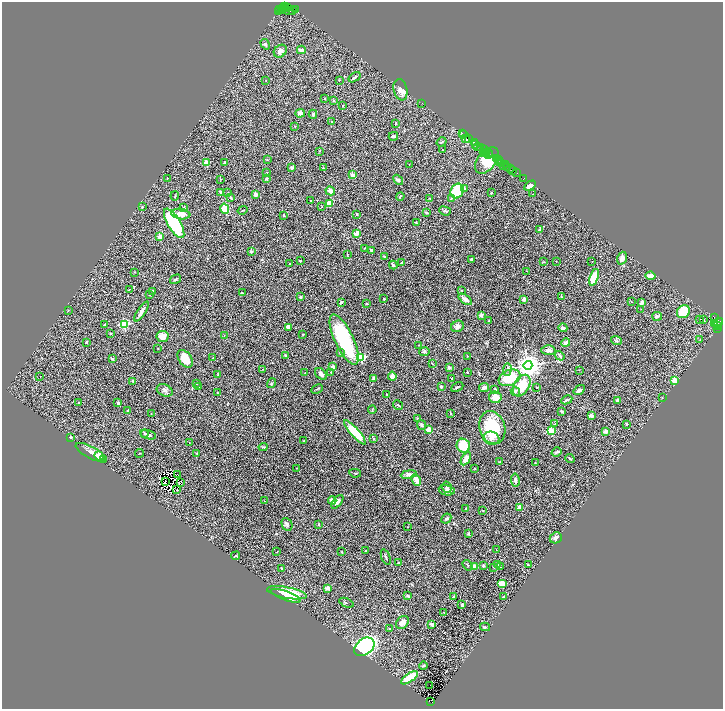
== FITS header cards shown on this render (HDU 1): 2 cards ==
NAXIS1  =                 1441
NAXIS2  =                 1413

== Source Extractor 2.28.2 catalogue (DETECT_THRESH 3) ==
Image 1441 x 1413 px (HDU 1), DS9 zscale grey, zoomed out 1/2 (1 PNG px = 2 x 2 image px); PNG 725 x 711 px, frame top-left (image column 1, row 1413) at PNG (2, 2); each listed source drawn as its Kron ellipse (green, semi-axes under 4 px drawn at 4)
Background 3.15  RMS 0.066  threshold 0.199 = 3 sigma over >= 5 px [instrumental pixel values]
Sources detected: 354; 51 cannot appear on this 1/2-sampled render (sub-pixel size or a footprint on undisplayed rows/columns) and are neither listed nor drawn; the other 303 listed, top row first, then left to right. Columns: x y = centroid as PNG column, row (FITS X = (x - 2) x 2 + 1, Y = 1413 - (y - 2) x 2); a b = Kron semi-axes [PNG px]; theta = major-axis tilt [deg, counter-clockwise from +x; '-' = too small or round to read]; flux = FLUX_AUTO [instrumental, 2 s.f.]
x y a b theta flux
285 7 3 2 - 330
287 7 2 1 - 140
279 9 3 2 - 230
284 9 2 1 - 500
281 10 3 2 - 470
287 10 7 3 -23 1300
292 10 3 1 - 160
295 10 2 1 - 230
278 12 3 3 - 490
265 44 5 4 - 29
301 50 4 4 - 53
280 51 7 5 44 52
355 77 6 2 34 23
266 80 2 1 - 3.8
339 80 3 2 - 4.9
400 90 11 7 -78 62
325 98 2 2 - 8.3
334 101 2 2 - 29
422 103 2 1 - 100
343 105 2 2 - 6.6
300 113 5 4 - 61
313 114 4 3 - 19
332 121 2 2 - 11
396 123 3 2 - 8
295 126 3 2 - 6.6
462 133 4 2 - 400
464 134 3 1 - 280
393 136 5 3 - 26
465 138 2 2 - 210
468 138 3 2 - 500
442 142 5 2 - 12
474 142 2 1 - 220
475 145 3 2 - 1000
478 147 4 3 - 1100
480 147 3 2 - 440
484 149 3 1 - 420
443 150 3 2 - 7.4
320 151 3 2 - 7.1
483 153 2 1 - 590
486 153 3 1 - 350
490 153 3 1 - 230
489 154 2 2 - 330
497 159 3 1 - 200
498 159 2 1 - 170
267 160 2 2 - 6.1
487 160 15 9 52 400
500 161 3 2 - 480
206 162 2 2 - 310
225 163 4 2 - 21
409 164 2 1 - 5.5
502 164 3 1 - 640
505 165 2 2 - 200
504 166 2 1 - 210
508 167 3 1 - 480
292 168 4 3 - 24
323 168 3 2 - 11
511 168 3 1 - 130
512 171 3 1 - 60
266 172 2 2 - 4.9
517 173 2 1 - 110
352 175 2 2 - 180
167 178 3 2 - 5.9
267 178 2 2 - 57
524 178 2 1 - 56
220 179 3 2 - 5.1
398 180 6 4 -49 23
530 186 6 4 33 66
464 188 3 2 - 30
330 191 5 4 - 66
457 191 7 6 - 750
221 192 3 2 - 22
228 193 3 3 - 7.2
491 193 2 2 - 9
256 194 2 2 - 140
533 194 3 2 - 6.1
175 196 4 2 - 8
400 196 4 2 - 9.3
231 198 4 2 - 8.2
430 198 3 2 - 6.6
451 198 3 3 - 14
311 200 2 1 - 5.9
329 204 3 3 - 130
142 207 3 3 - 8.5
321 207 2 2 - 7.7
184 208 4 3 - 13
225 209 5 4 - 220
243 210 5 2 - 11
445 211 6 3 -20 17
427 212 4 3 - 14
181 214 9 5 -7 110
357 214 3 2 - 14
284 215 3 2 - 11
416 222 3 2 - 9.6
174 223 16 6 -59 1200
539 229 3 3 - 9.6
357 234 4 3 - 84
160 236 2 2 - 230
365 248 3 2 - 8
372 250 4 3 - 25
251 251 4 3 - 14
347 254 3 2 - 7.3
384 256 3 2 - 15
622 258 6 4 72 82
471 259 4 2 - 14
300 261 2 2 - 15
592 261 2 1 - 4.4
543 262 3 2 - 8.4
556 262 2 2 - 4.6
401 263 3 2 - 7.6
290 264 2 2 - 11
393 265 4 2 - 29
526 271 2 1 - 4.4
134 272 3 2 - 5.2
650 276 5 3 - 85
594 277 9 4 71 320
175 279 6 2 32 20
129 289 3 1 - 4.2
462 290 2 2 - 8.4
152 291 4 2 - 11
242 293 2 2 - 26
149 294 4 2 - 7.4
561 296 3 2 - 7
300 297 3 2 - 19
384 299 2 2 - 28
465 299 8 4 -38 64
524 299 2 2 - 140
341 302 4 2 - 20
631 302 3 2 - 8.4
642 302 4 3 - 66
367 304 3 2 - 5.9
641 309 2 2 - 5.2
68 311 2 2 - 4.8
141 311 11 3 56 48
683 312 7 6 - 510
481 315 2 2 - 120
657 316 5 3 - 31
714 317 3 1 - 1800
700 319 2 1 - 18
704 320 3 2 - 8.1
489 321 3 2 - 16
715 323 2 1 - 120
718 323 5 2 - 750
124 324 3 3 - 1100
104 325 3 2 - 6.9
717 325 4 3 - 1000
457 326 6 5 - 47
289 327 2 2 - 160
563 328 4 3 - 38
717 328 3 2 - 360
111 334 2 2 - 21
303 335 3 2 - 8.3
162 336 6 5 - 100
224 336 2 2 - 4.8
700 339 2 1 - 8
344 340 27 9 -64 1200
616 341 5 3 - 17
86 342 2 2 - 21
566 343 4 3 - 63
419 345 2 2 - 4.6
158 349 3 2 - 4.6
548 350 7 5 -3 41
424 352 5 4 - 23
340 353 3 3 - 18
285 355 2 2 - 10
467 356 2 2 - 4.4
560 356 5 3 - 30
361 357 3 3 - 1200
213 358 3 2 - 5
112 359 4 2 - 24
185 359 10 6 -56 210
432 364 3 2 - 6.1
528 365 4 4 - 15000
333 367 2 2 - 52
449 368 2 2 - 100
263 369 2 2 - 5.9
507 369 6 4 88 28
579 370 2 1 - 2.8
331 372 2 2 - 5.2
468 372 2 2 - 6
305 373 2 2 - 12
218 374 3 1 - 4.7
321 374 7 4 -45 48
392 376 4 4 - 50
40 377 2 1 - 29
373 378 4 3 - 17
452 378 3 3 - 10
510 378 11 7 23 420
674 380 2 2 - 470
133 381 4 3 - 14
271 383 5 3 - 15
196 384 2 2 - 5.5
198 386 3 2 - 9
522 386 12 7 59 310
441 387 3 3 - 16
457 387 6 2 26 24
484 387 5 4 - 32
537 388 3 2 - 6.2
317 389 6 2 27 11
165 390 8 6 -22 44
495 390 2 2 - 70
579 390 6 3 35 43
515 392 5 4 - 21
217 393 3 2 - 6.2
387 394 2 2 - 9.6
495 397 6 5 - 140
662 398 2 2 - 5.2
567 400 6 2 26 26
617 400 2 2 - 93
78 403 3 2 - 5.6
118 403 3 3 - 17
398 405 5 2 - 14
128 410 2 2 - 11
372 410 4 2 - 7.8
562 412 3 3 - 12
151 414 3 2 - 5.5
451 414 3 2 - 7.3
591 415 4 3 - 36
418 418 3 2 - 7
555 424 3 2 - 8.1
626 424 2 2 - 35
421 425 5 3 - 21
492 428 17 13 -72 610
429 429 2 2 - 260
551 431 3 3 - 510
605 431 3 3 - 59
355 432 15 4 -49 410
145 434 4 4 - 16
148 435 8 3 -16 36
71 437 2 2 - 65
491 438 8 6 -15 66
374 439 3 3 - 13
304 441 2 2 - 5
189 443 2 2 - 5
463 446 7 6 - 330
263 447 4 3 - 17
91 452 17 6 -27 81
557 452 5 3 - 24
139 453 4 1 - 4.6
197 453 3 2 - 7.5
99 456 5 4 - 150
570 458 5 3 - 14
466 459 7 4 58 110
104 460 3 2 - 9.8
500 462 3 2 - 13
535 463 2 2 - 6
297 468 2 2 - 4.8
475 468 2 2 - 4.2
355 473 6 2 -11 12
177 474 2 1 - 3.5
409 474 8 4 8 66
416 480 6 3 -62 120
515 480 6 3 -82 33
165 481 2 1 - 8.7
181 482 3 2 - 22
447 487 6 4 -73 27
177 489 3 1 - 2.5
447 490 8 5 -12 39
332 500 4 3 - 44
264 501 2 2 - 3.8
337 502 8 3 52 48
520 507 3 3 - 85
466 509 2 2 - 24
483 511 3 2 - 6.1
446 519 5 3 - 22
287 524 6 5 - 30
318 524 3 2 - 7.9
408 527 2 1 - 4.7
468 533 4 3 - 13
556 538 6 5 - 41
496 550 2 2 - 3.6
366 551 3 2 - 7.4
277 552 2 2 - 7.1
342 552 3 2 - 5.6
235 556 4 3 - 13
386 557 8 2 -70 18
398 563 3 2 - 9.2
528 564 2 2 - 14
468 565 6 2 -54 14
498 565 3 2 - 11
474 566 3 2 - 95
483 566 4 3 - 15
494 567 2 2 - 6.5
500 567 2 1 - 3
281 568 2 2 - 26
502 583 5 3 - 170
328 588 3 3 - 53
287 593 20 5 -10 430
286 596 16 4 -20 320
407 596 4 3 - 17
453 597 2 2 - 46
504 597 3 2 - 17
346 603 7 2 -23 14
462 605 4 2 - 19
444 612 2 1 - 6.1
402 622 7 5 43 92
432 624 4 3 - 47
485 627 5 3 - 12
390 629 3 2 - 8.2
364 647 11 8 37 4300
423 665 4 3 - 18
409 678 10 4 34 310
430 685 2 1 - 78
430 701 3 2 - 530
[51 sub-pixel or undisplayed-footprint detections neither listed nor drawn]